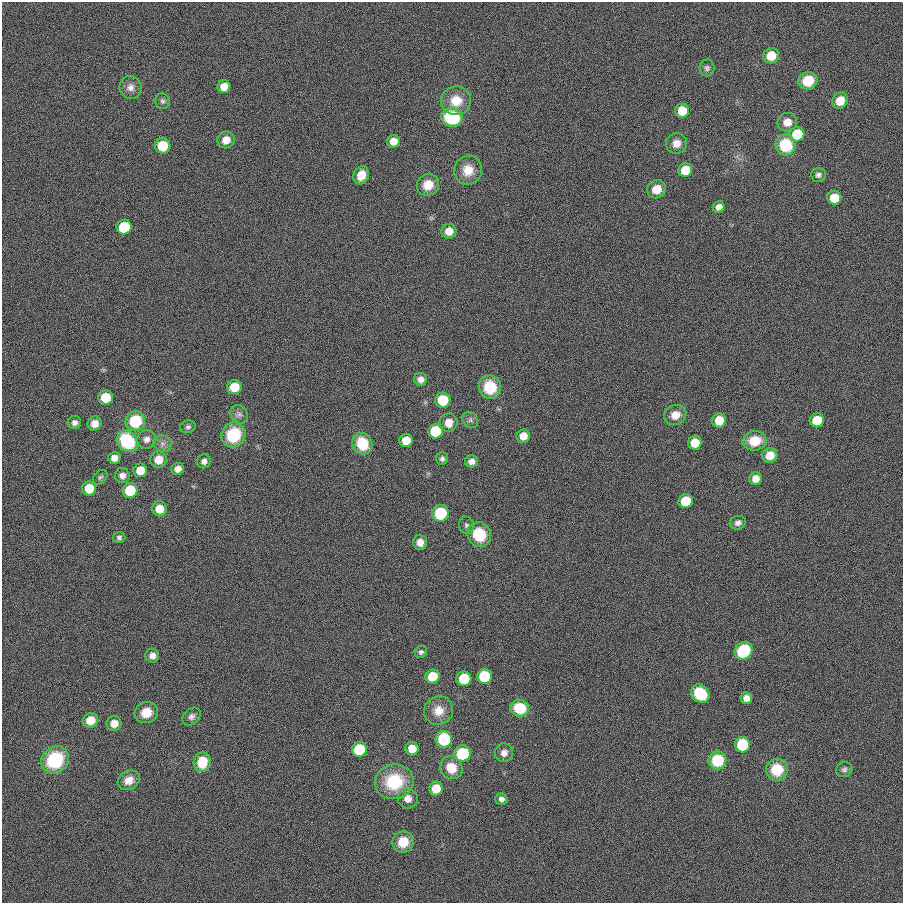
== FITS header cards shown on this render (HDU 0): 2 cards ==
NAXIS1  =                  901
NAXIS2  =                  901

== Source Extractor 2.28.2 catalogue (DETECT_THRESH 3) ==
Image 901 x 901 px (HDU 0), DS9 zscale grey, 1 PNG px = 1 image px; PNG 905 x 905 px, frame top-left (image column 1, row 901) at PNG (2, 2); each listed source drawn as its Kron ellipse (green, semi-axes under 4 px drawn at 4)
Background 0.00172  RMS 0.099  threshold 0.298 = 3 sigma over >= 5 px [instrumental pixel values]
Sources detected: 105; all 105 listed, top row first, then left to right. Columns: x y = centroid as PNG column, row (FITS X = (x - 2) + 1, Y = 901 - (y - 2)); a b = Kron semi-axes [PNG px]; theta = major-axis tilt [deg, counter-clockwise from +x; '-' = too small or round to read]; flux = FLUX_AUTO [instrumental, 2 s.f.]
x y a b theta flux
771 56 8 7 - 120
707 68 8 7 - 20
808 81 9 8 - 180
130 87 11 11 - 47
224 87 6 6 - 78
162 101 8 7 - 18
456 101 15 14 - 130
840 101 8 7 - 110
682 111 7 7 - 140
452 117 11 9 -12 470
787 122 10 9 - 67
797 134 7 7 - 370
226 140 9 8 - 67
394 141 6 6 - 70
676 143 10 10 - 57
786 145 10 10 - 300
163 146 8 7 - 140
468 170 14 14 - 110
685 170 7 7 - 150
361 175 9 7 62 89
818 175 7 7 - 22
428 185 11 10 - 99
657 189 9 9 - 91
834 198 7 7 - 160
719 207 6 5 - 39
124 227 7 7 - 360
449 231 7 7 - 73
421 379 6 6 - 35
234 387 7 7 - 150
490 387 12 11 - 220
106 397 7 7 - 180
443 400 7 7 - 240
239 414 10 8 -55 28
675 415 11 10 - 75
470 420 9 7 -53 21
719 420 7 7 - 130
817 420 7 7 - 180
135 421 10 9 - 300
75 422 6 6 - 26
449 423 9 8 - 70
94 424 7 7 - 56
188 427 8 6 15 18
436 431 7 7 - 480
233 435 12 12 - 320
523 436 7 6 - 78
147 439 9 9 - 37
127 441 11 9 -49 480
406 441 7 6 - 120
755 441 12 9 10 170
695 443 7 6 - 140
162 444 9 8 - 32
362 444 11 9 -62 240
770 455 8 7 - 88
114 458 6 6 - 38
442 459 6 6 - 19
158 460 8 8 - 94
204 461 7 6 - 27
471 461 6 6 - 35
178 469 6 6 - 40
140 470 7 6 - 110
122 476 7 7 - 35
100 477 8 6 43 15
756 479 6 6 - 60
89 488 7 7 - 140
130 491 8 7 - 230
686 501 7 7 - 230
159 509 7 7 - 110
440 513 8 8 - 310
738 523 8 6 14 26
466 525 8 7 - 20
479 535 12 11 - 230
119 537 6 5 - 16
420 542 7 7 - 46
743 651 9 8 - 410
421 652 6 5 - 16
152 656 7 7 - 36
432 676 7 7 - 170
484 676 7 7 - 470
464 679 7 7 - 260
700 694 10 8 -45 300
746 698 6 6 - 43
520 708 9 8 - 240
439 711 14 14 - 96
146 713 12 10 18 96
192 716 10 7 44 27
91 720 8 7 - 110
114 723 7 7 - 73
444 739 8 8 - 390
742 745 7 7 - 470
359 749 7 7 - 450
412 749 7 6 - 94
462 753 8 8 - 350
504 753 9 9 - 40
55 760 14 12 44 440
717 760 9 9 - 270
202 762 10 8 79 160
451 768 12 11 - 130
844 769 8 7 - 19
777 770 11 11 - 200
129 780 11 9 28 65
394 782 19 17 14 340
436 789 7 6 - 110
408 799 10 10 - 54
501 799 6 5 - 24
403 842 11 10 - 130